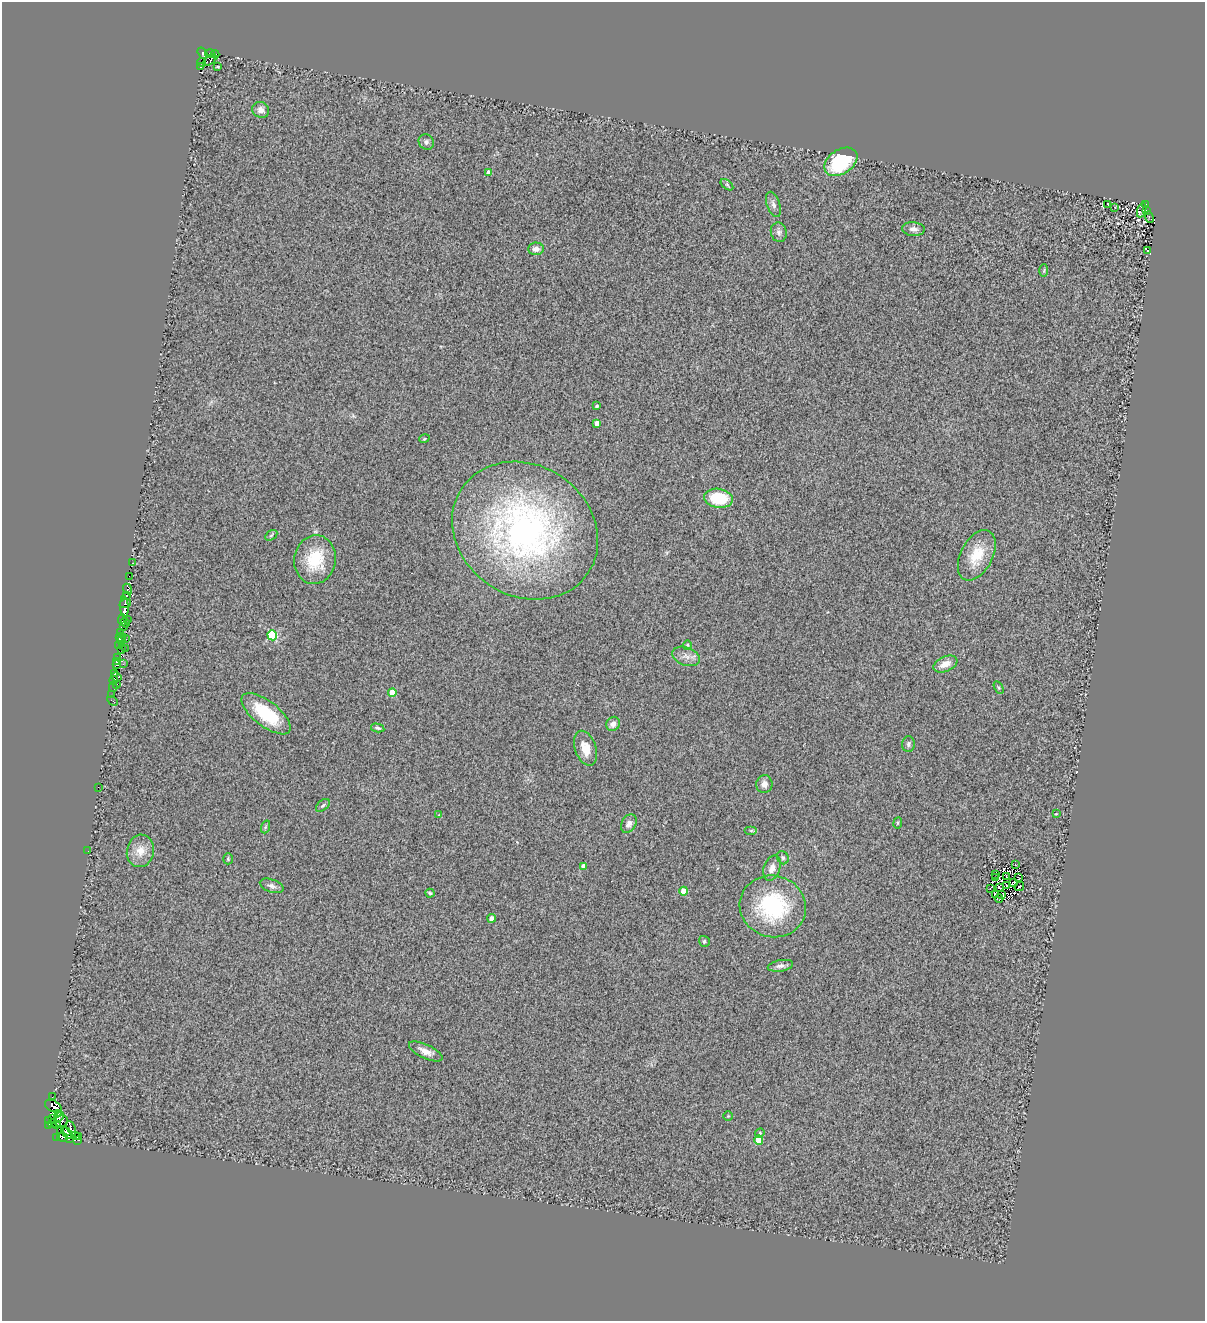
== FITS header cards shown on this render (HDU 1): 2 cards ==
NAXIS1  =                 1203
NAXIS2  =                 1319

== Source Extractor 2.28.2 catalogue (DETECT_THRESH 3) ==
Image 1203 x 1319 px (HDU 1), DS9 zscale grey, 1 PNG px = 1 image px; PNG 1207 x 1323 px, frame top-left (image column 1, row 1319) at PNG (2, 2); each listed source drawn as its Kron ellipse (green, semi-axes under 4 px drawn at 4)
Background 0.547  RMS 0.5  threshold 1.5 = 3 sigma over >= 5 px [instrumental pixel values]
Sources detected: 135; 6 with non-positive FLUX_AUTO (blend fragments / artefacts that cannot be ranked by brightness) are neither listed nor drawn; the other 129 listed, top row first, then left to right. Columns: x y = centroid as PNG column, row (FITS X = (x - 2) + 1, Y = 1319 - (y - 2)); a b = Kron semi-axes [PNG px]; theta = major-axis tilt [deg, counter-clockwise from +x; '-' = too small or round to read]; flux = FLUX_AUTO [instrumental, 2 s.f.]
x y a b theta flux
202 53 6 3 -55 100
210 54 5 3 - 31
215 54 4 2 - 40
210 60 7 4 37 450
202 62 4 3 - 25
200 66 4 3 - 210
218 67 3 2 - 24
261 110 8 7 - 180
426 142 8 7 - 100
841 162 18 12 34 2600
489 173 4 4 - 210
727 185 7 4 -38 53
773 204 13 6 -71 130
1108 204 3 2 - 21
1146 204 3 3 - 93
1115 207 2 2 - 18
1142 210 7 4 70 120
1146 210 3 2 - 22
1149 217 6 3 -69 64
913 229 11 7 -4 170
779 232 9 8 - 130
536 249 8 6 2 160
1147 250 3 2 - 18
1044 270 6 3 89 37
597 406 3 3 - 63
597 423 4 4 - 220
424 439 5 3 - 31
718 498 14 9 -8 1400
525 531 76 65 -34 13000
271 535 7 4 33 53
977 555 27 16 62 950
315 560 24 21 80 1300
133 563 3 2 - 140
129 576 2 2 - 28
128 589 5 4 - 1500
126 595 3 2 - 400
125 603 6 3 20 1600
124 607 10 3 -87 4600
122 620 6 3 -88 390
127 620 3 2 - 56
125 623 5 2 - 230
124 627 3 2 - 47
120 632 4 3 - 190
272 635 5 5 - 2400
120 637 5 2 - 610
126 639 2 2 - 17
122 640 3 3 - 140
687 645 4 4 - 37
118 646 3 2 - 370
125 648 3 2 - 93
121 649 3 2 - 300
686 656 14 9 -21 240
118 658 3 3 - 680
116 661 3 3 - 940
123 664 3 2 - 34
945 664 12 7 23 340
117 665 3 3 - 740
115 673 3 2 - 41
116 677 5 3 - 340
113 680 4 3 - 240
117 684 2 2 - 33
113 686 5 3 - 40
999 688 7 4 -59 44
392 692 4 4 - 660
112 695 3 2 - 58
113 701 5 3 - 180
266 714 29 12 -38 1600
613 724 7 6 - 180
378 728 7 3 -12 58
908 744 8 6 88 86
585 748 18 10 -72 500
764 784 9 8 - 210
98 787 2 2 - 25
323 805 8 5 41 65
1056 814 3 3 - 24
439 815 4 4 - 27
898 823 5 3 - 36
629 824 10 7 60 190
265 827 6 4 71 49
751 831 6 4 0 46
88 851 2 2 - 16
140 851 16 13 78 450
783 858 7 5 -60 83
228 859 5 4 - 46
1015 864 2 2 - 21
584 866 4 4 - 240
772 868 13 8 70 240
996 874 3 2 - 18
1006 876 4 2 - 25
995 877 3 2 - 34
1018 877 3 2 - 22
1014 883 4 2 - 46
1006 885 2 2 - 29
272 886 12 6 -18 130
1019 886 5 2 - 24
999 887 3 3 - 17
990 888 3 2 - 49
684 891 4 4 - 750
430 893 4 3 - 51
995 895 4 2 - 40
1002 895 4 2 - 17
999 899 4 2 - 42
773 906 33 30 -17 3200
492 918 4 4 - 260
704 941 6 5 - 61
780 966 13 5 9 130
426 1051 18 7 -25 270
52 1097 2 2 - 19
53 1106 9 5 -28 1400
58 1114 4 2 - 1200
728 1116 4 4 - 38
59 1117 6 3 49 630
52 1119 3 2 - 130
49 1121 3 2 - 280
61 1121 6 6 - 840
53 1124 4 2 - 850
49 1125 4 2 - 440
57 1125 3 2 - 820
71 1128 7 3 -64 470
60 1131 3 3 - 1800
67 1133 6 3 -49 24
760 1133 5 4 - 48
75 1136 4 3 - 240
56 1137 2 2 - 470
62 1137 5 4 - 1100
79 1137 3 2 - 260
69 1138 3 2 - 720
78 1140 2 2 - 710
759 1140 4 4 - 700
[6 non-positive-flux detections neither listed nor drawn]